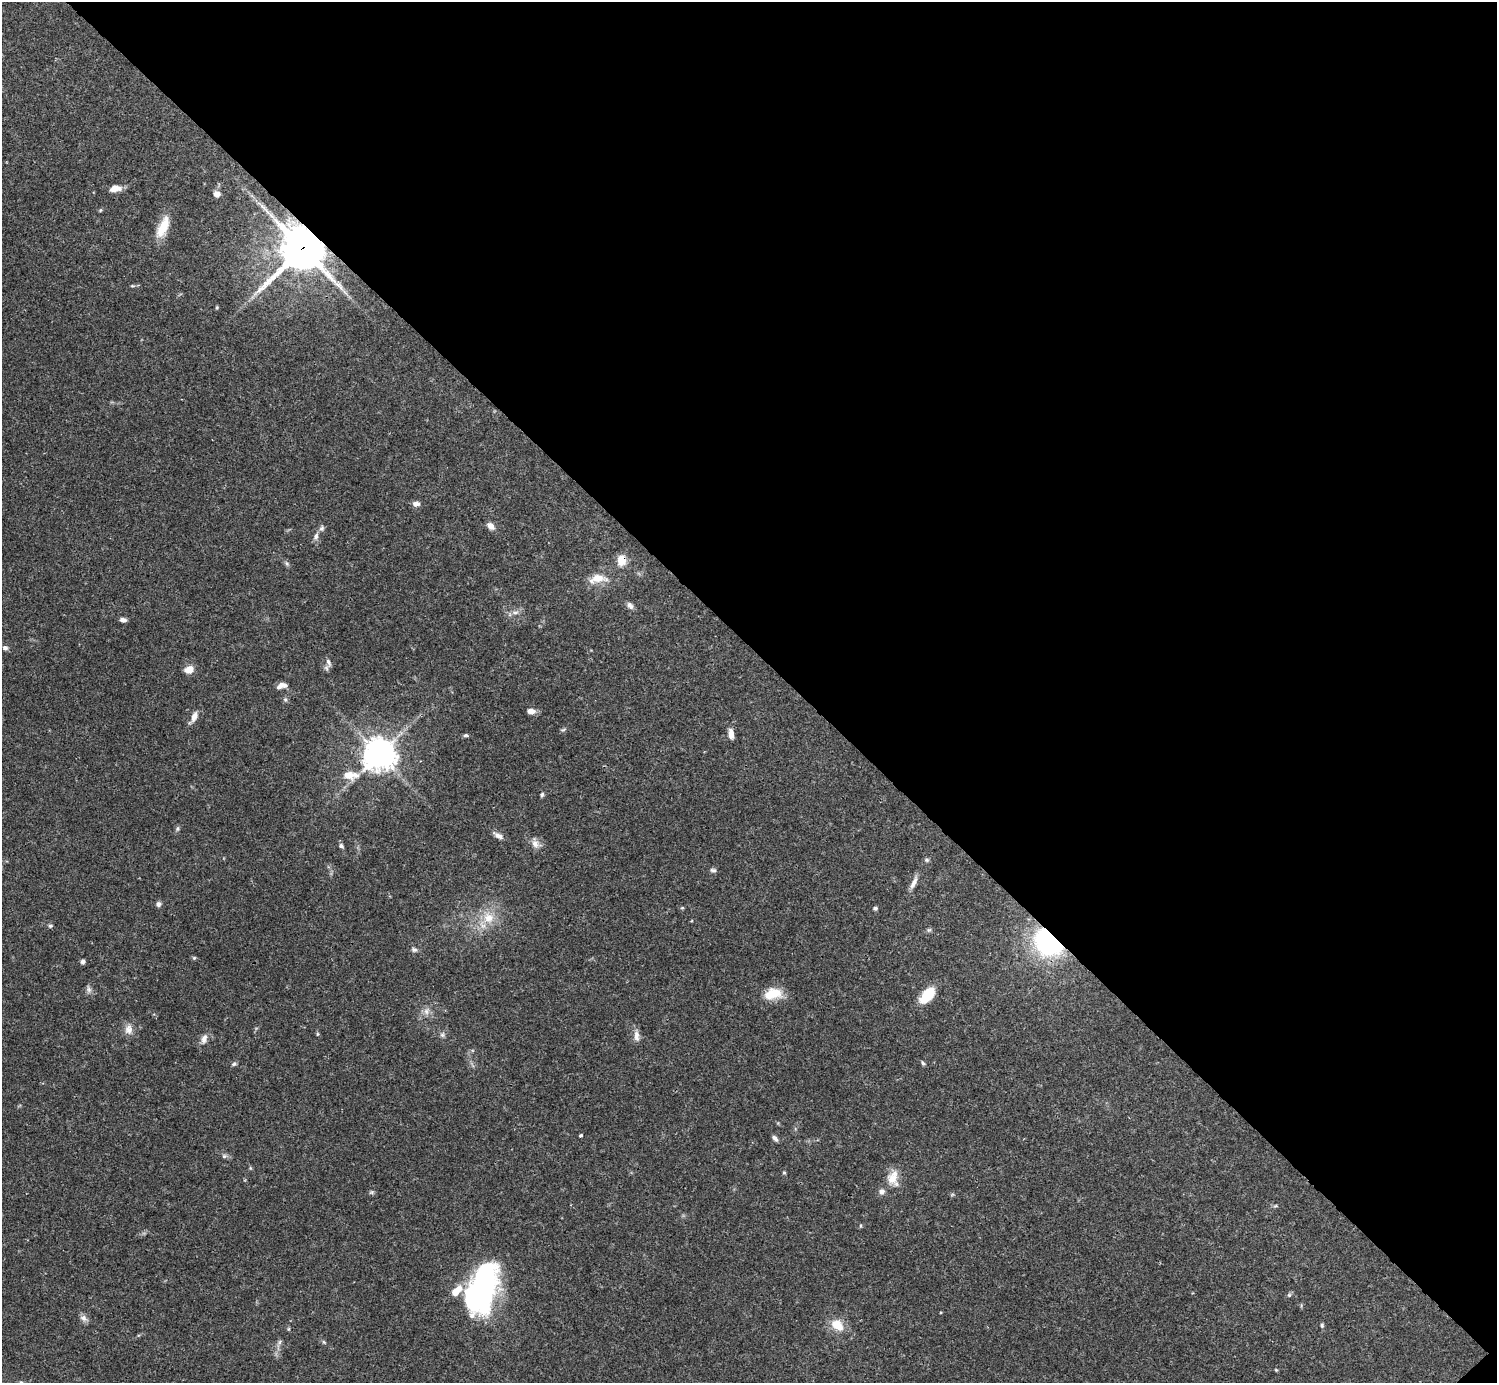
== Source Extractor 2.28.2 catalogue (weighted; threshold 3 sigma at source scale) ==
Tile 8 of 4 x 4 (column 4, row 2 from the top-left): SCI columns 4485-5979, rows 2921-4301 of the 5982 x 5981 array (HDU 1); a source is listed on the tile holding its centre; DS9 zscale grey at full resolution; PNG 1499 x 1385 px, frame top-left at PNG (2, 2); no overlay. Shown black and unused: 47% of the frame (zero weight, under 3 of 4 exposures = <1% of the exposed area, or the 3 px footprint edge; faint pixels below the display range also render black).
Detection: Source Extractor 2.28.2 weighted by HDU 2 'WHT'; one run over the whole footprint, this tile lists its part. Background 0.0408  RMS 0.0027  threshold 0.012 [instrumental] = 3 sigma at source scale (4.5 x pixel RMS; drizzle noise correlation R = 1.50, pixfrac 1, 0.05/0.05 arcsec/px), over >= 5 px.
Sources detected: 78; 3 inside a brighter listed object's ellipse — not listed separately; the other 75 listed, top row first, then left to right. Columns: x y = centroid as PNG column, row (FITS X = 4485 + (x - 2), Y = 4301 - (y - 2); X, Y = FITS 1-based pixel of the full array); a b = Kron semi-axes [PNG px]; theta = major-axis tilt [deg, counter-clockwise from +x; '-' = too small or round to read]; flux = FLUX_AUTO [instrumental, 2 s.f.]
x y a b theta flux
115 188 12 7 8 2.4
217 194 8 7 - 1.3
263 207 13 5 -45 1.2
100 210 6 4 88 0.27
163 227 29 11 66 5.5
302 248 15 15 - 910
132 286 7 3 0 0.35
217 307 5 4 - 0.28
416 504 10 7 -1 1.1
490 526 10 7 -42 1.5
316 536 12 6 73 1
621 560 11 8 86 3.9
287 564 8 4 -59 0.54
598 579 28 12 7 4.3
630 606 10 6 -54 1
515 612 9 4 8 0.81
123 620 7 5 -7 0.98
5 648 7 5 -16 0.7
328 662 12 6 -74 1.1
189 670 9 7 18 2.9
281 686 13 6 16 1.6
285 699 6 5 - 0.51
531 711 9 6 -6 1.6
194 716 14 7 70 1.6
731 734 12 6 -84 1.8
466 735 6 5 - 0.46
379 754 10 10 - 380
350 775 20 10 -3 4.3
542 795 6 4 83 0.51
177 828 7 4 71 0.51
498 835 14 5 -29 1.5
535 844 13 9 -37 1.8
341 846 6 5 - 0.61
927 860 7 5 -1 0.47
713 870 9 6 -7 0.62
914 882 19 6 64 1.7
158 904 6 6 - 0.82
682 908 6 3 18 0.27
875 908 4 4 - 0.71
488 918 17 15 -42 5.4
50 926 6 4 0 0.44
929 930 6 4 18 0.43
1049 942 21 17 -42 48
414 950 8 6 -10 0.66
194 958 5 5 - 0.36
83 961 6 5 - 0.65
89 989 10 6 -80 0.86
776 993 21 12 -35 4.2
927 995 21 11 49 6.6
426 1011 10 7 77 1.3
128 1029 14 11 80 2
317 1034 6 4 90 0.33
442 1035 7 5 -45 0.6
636 1036 16 7 -85 1.6
204 1039 13 7 73 1.5
923 1063 7 4 -32 0.49
234 1064 7 5 27 0.51
581 1135 3 3 - 0.46
775 1138 8 5 -47 0.85
224 1156 7 6 - 0.59
250 1168 6 4 -71 0.31
784 1172 5 4 - 0.31
893 1178 21 15 -86 4.1
371 1192 7 4 -17 0.43
882 1192 8 7 - 0.99
1275 1206 5 4 - 0.32
482 1288 52 25 72 57
1289 1295 6 5 - 0.45
83 1318 9 8 - 1.2
837 1325 17 11 -40 4.4
1322 1325 6 4 -87 0.4
288 1329 6 3 71 0.29
280 1342 7 4 88 0.57
324 1342 6 5 - 0.37
1276 1370 5 3 - 0.25
Overlapping masked pixels (flux is a lower limit): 3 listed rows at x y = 302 248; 621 560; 1049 942